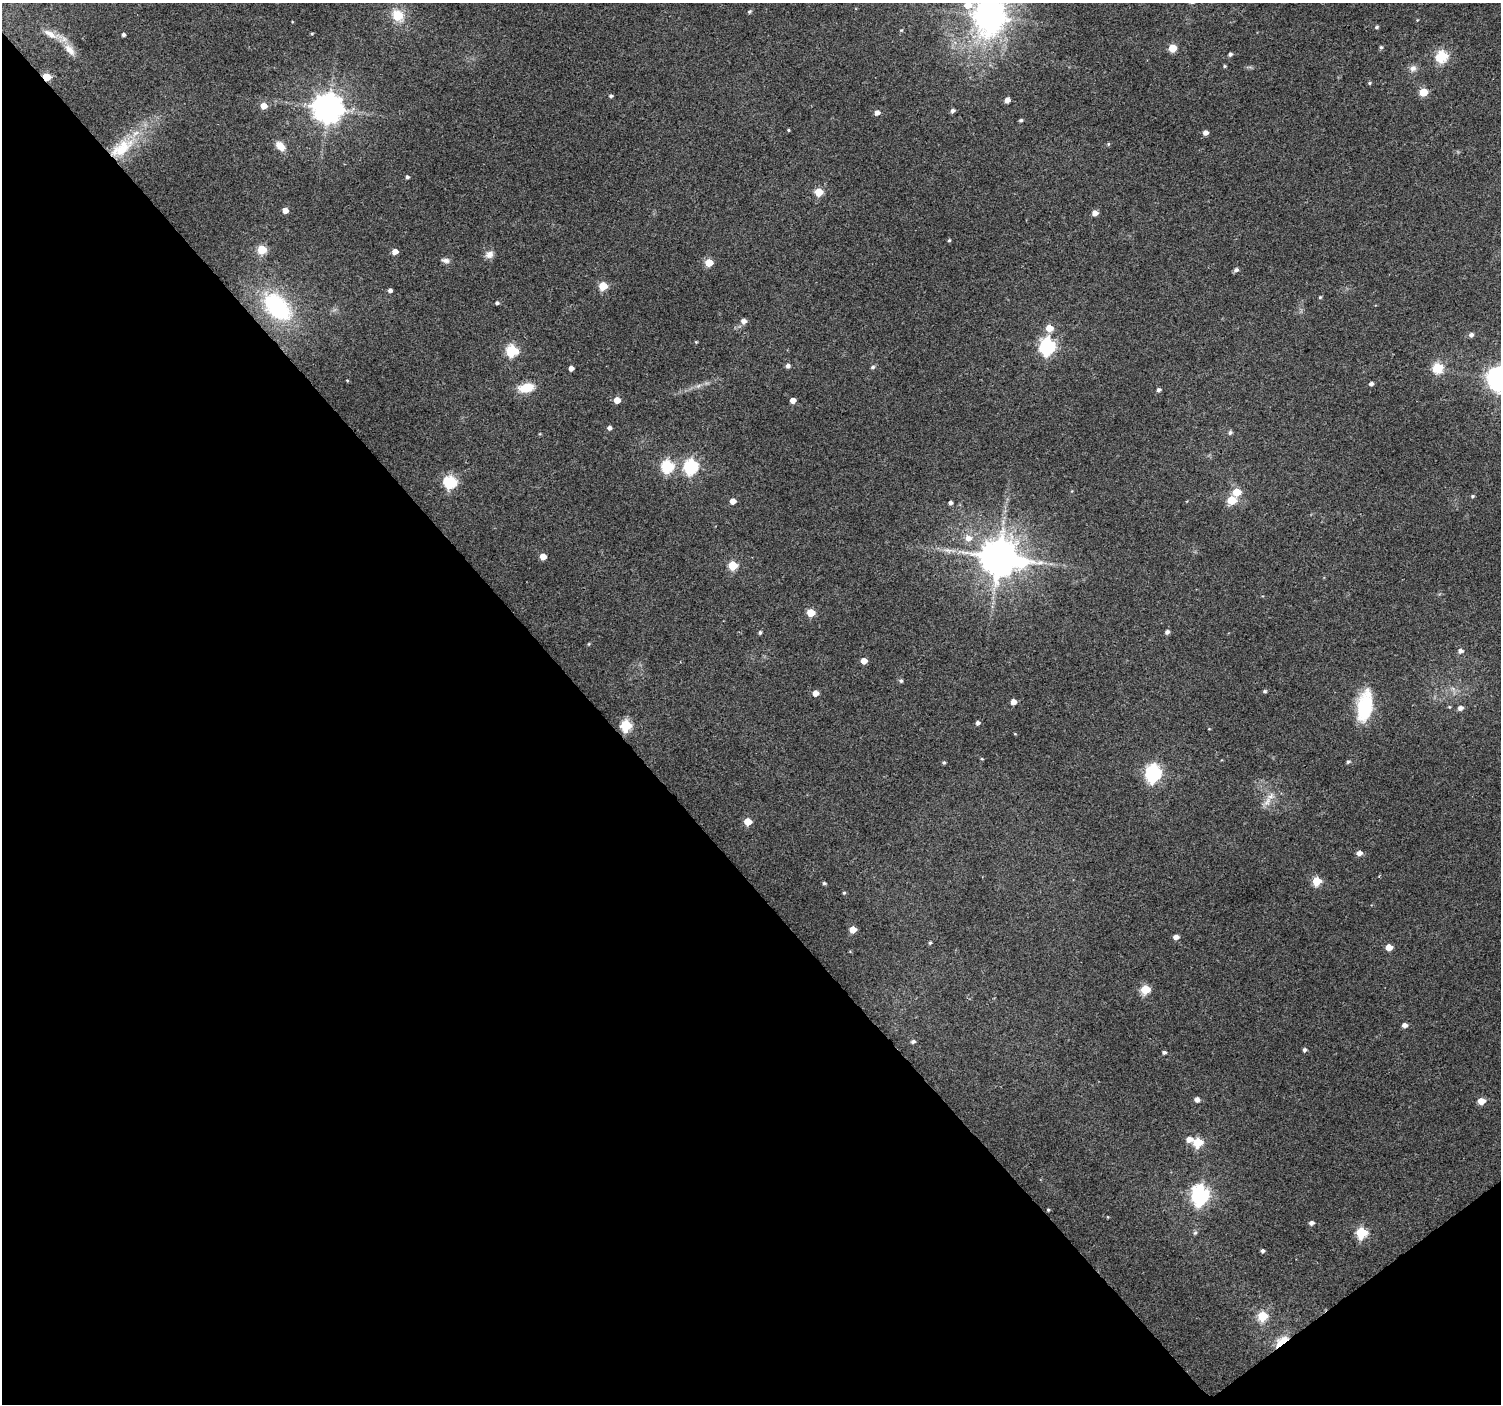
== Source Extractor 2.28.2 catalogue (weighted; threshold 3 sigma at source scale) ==
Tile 14 of 4 x 4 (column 2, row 4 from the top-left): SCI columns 1502-3000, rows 204-1605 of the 5997 x 5948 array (HDU 1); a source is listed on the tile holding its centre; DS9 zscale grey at full resolution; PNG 1503 x 1406 px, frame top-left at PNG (2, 3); no overlay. Shown black and unused: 41% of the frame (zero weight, under 2 of 3 exposures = <1% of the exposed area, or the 3 px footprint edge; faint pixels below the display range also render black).
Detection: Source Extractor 2.28.2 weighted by HDU 2 'WHT'; one run over the whole footprint, this tile lists its part. Background 0.0622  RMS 0.0073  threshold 0.0327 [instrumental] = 3 sigma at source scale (4.5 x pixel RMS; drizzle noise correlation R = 1.50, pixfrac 1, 0.0396/0.0396 arcsec/px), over >= 5 px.
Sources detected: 127; all 127 listed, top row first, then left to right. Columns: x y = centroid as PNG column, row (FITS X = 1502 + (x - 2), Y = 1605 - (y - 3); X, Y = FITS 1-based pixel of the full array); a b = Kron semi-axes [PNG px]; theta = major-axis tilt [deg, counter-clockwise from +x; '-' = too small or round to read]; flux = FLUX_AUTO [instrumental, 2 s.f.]
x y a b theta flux
968 5 8 7 - 10
749 11 5 5 - 1.1
398 15 17 13 -53 15
989 16 14 11 82 720
1377 27 5 4 - 1.2
901 30 4 3 - 0.66
50 34 22 8 -26 8.8
123 34 3 3 - 1.6
312 34 4 4 - 0.78
1381 47 5 5 - 1.1
1172 48 5 5 - 20
69 50 18 9 -48 8.3
1230 54 5 4 - 1.8
1442 56 6 5 - 78
1224 66 4 4 - 0.85
1413 68 10 9 - 3.5
47 77 5 4 - 23
1370 83 5 4 - 0.98
1423 92 5 5 - 23
611 96 4 4 - 1.6
1007 100 4 4 - 5.2
264 106 5 5 - 8.7
328 108 9 9 - 1200
953 111 5 4 - 2.1
877 113 5 5 - 3.9
1021 120 4 4 - 1.2
788 130 4 3 - 0.73
1205 133 5 5 - 3.7
1108 144 5 4 - 0.86
280 146 14 9 -44 6.7
122 148 39 17 36 36
407 177 4 4 - 1.7
819 192 5 5 - 22
285 210 5 4 - 6.3
1095 213 5 5 - 5.1
949 240 5 4 - 0.94
262 250 5 5 - 34
395 252 5 4 - 6.2
489 254 11 9 28 4.4
445 260 11 6 -14 2.7
709 263 5 5 - 21
1236 270 5 5 - 2.1
603 286 5 5 - 27
390 290 4 4 - 2.4
1320 297 4 4 - 0.88
497 303 5 4 - 1.6
277 306 33 20 -46 75
744 321 6 6 - 3.8
1049 328 5 5 - 14
1471 335 5 5 - 2.6
696 342 4 4 - 0.63
1047 346 7 6 - 190
512 351 6 6 - 72
788 366 5 5 - 2.4
873 367 5 5 - 1.5
571 368 4 4 - 4.4
1437 368 5 5 - 48
1499 378 8 8 - 610
347 380 4 3 - 0.57
1371 384 5 4 - 2
698 386 7 5 44 1.7
526 388 16 9 11 15
1158 390 5 4 - 1.8
617 400 5 5 - 8.2
793 400 5 4 - 6.5
610 428 4 4 - 2.6
1230 433 5 5 - 1.6
667 466 6 6 - 87
691 466 7 6 - 130
450 482 6 6 - 92
1237 492 5 5 - 23
1472 496 5 4 - 1.1
1232 500 5 5 - 25
733 501 5 4 - 6.1
950 503 4 4 - 2
968 538 8 7 - 5.8
543 556 5 5 - 9.6
999 557 10 10 - 2400
1021 564 19 11 6 42
733 565 5 5 - 31
811 613 5 5 - 18
1167 632 5 5 - 2.3
760 633 5 4 - 1.3
589 644 5 3 - 0.65
1460 651 6 6 - 2.8
864 661 5 4 - 7.8
901 681 5 5 - 1.5
1265 691 5 4 - 1.3
816 693 5 5 - 5.9
1013 702 5 4 - 5.5
1365 706 37 17 80 37
1460 708 6 5 - 2.9
978 723 5 4 - 2.3
626 725 6 5 - 64
1015 734 5 3 - 0.54
982 759 4 3 - 0.72
944 762 4 4 - 1.1
1348 762 5 5 - 1.3
1153 773 7 7 - 200
1267 801 17 8 60 6.5
748 822 5 5 - 15
1359 853 5 5 - 4.3
1317 881 5 5 - 27
824 883 4 4 - 1.1
844 893 5 4 - 0.9
853 929 5 5 - 11
1176 937 5 4 - 4.4
930 943 4 4 - 1.1
1389 947 5 5 - 10
1145 989 5 5 - 32
1405 1025 5 4 - 3.3
913 1041 5 4 - 1.7
1304 1050 5 4 - 1.8
1164 1052 5 4 - 1.7
1197 1099 5 5 - 3.5
1481 1101 5 5 - 10
1189 1139 6 5 - 5.8
1198 1142 6 5 - 37
1200 1195 8 7 - 310
1048 1210 4 3 - 0.79
1108 1217 4 3 - 0.55
1311 1223 5 4 - 2.4
1195 1233 7 5 62 1.4
1361 1233 6 6 - 54
1263 1251 4 4 - 1.6
1263 1316 6 5 - 34
1282 1341 20 8 39 13
Overlapping masked pixels (flux is a lower limit): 3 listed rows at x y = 47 77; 122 148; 1282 1341
Isophote crosses this tile's border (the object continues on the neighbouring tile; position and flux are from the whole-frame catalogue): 3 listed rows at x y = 968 5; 989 16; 1499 378